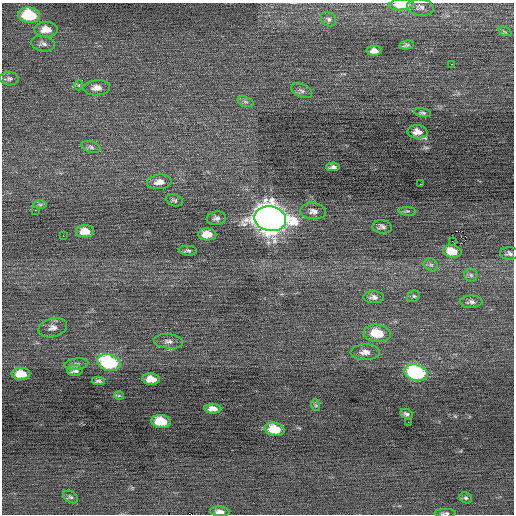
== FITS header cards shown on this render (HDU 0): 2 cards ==
NAXIS1  =                  512 / Axis length
NAXIS2  =                  512 / Axis length

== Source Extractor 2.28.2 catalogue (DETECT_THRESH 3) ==
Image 512 x 512 px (HDU 0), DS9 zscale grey, 1 PNG px = 1 image px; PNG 516 x 516 px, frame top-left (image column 1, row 512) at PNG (2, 3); each listed source drawn as its Kron ellipse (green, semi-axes under 4 px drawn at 4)
Background 0.00431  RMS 0.73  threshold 2.18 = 3 sigma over >= 5 px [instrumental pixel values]
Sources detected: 63; all 63 listed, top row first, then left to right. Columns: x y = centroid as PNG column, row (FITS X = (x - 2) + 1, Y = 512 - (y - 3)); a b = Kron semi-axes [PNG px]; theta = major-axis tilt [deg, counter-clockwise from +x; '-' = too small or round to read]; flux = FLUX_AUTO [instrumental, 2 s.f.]
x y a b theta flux
401 5 12 5 4 1400
420 7 13 8 -9 240
29 15 11 8 -7 2400
329 19 8 6 -35 130
46 29 12 7 0 570
505 32 7 4 -19 76
43 44 12 7 -11 200
406 45 7 4 11 110
374 51 7 5 1 290
452 64 3 2 - 280
9 79 9 7 -4 160
79 85 5 3 - 45
97 88 13 7 3 360
302 91 11 6 -25 170
245 102 8 5 -19 120
423 113 9 4 -9 90
417 132 10 6 -3 380
91 147 10 5 -17 150
333 167 7 3 4 140
159 182 12 7 6 410
420 184 2 2 - 180
174 200 9 5 -19 110
40 205 7 4 1 85
35 210 2 2 - 340
313 211 13 8 -4 260
407 211 9 3 -4 72
216 218 10 6 10 190
270 219 16 12 -12 72000
382 227 10 6 -10 160
85 231 9 6 1 620
207 234 9 6 -3 670
63 236 2 2 - 32
452 241 2 2 - 28
188 251 9 5 -5 120
452 251 9 6 -13 770
509 253 9 6 0 140
431 265 7 6 - 130
471 275 6 6 - 130
414 296 7 5 30 92
374 297 10 6 -2 210
471 302 11 6 1 180
53 328 15 9 14 320
377 333 14 8 -8 1300
169 341 14 7 -6 240
365 352 15 8 2 360
109 362 12 8 -15 4400
76 364 12 5 8 140
75 371 7 5 0 160
416 373 12 8 -15 5500
21 374 9 6 0 860
151 379 9 5 -5 550
98 381 7 3 3 100
119 395 5 3 - 44
315 405 6 4 -70 71
213 409 8 5 -2 300
406 414 6 4 -27 120
161 421 10 6 -8 1300
408 422 2 2 - 130
275 429 10 6 -11 1100
70 497 8 5 -32 95
466 498 6 5 - 93
220 512 10 5 -4 230
445 513 10 3 0 100
At the frame edge (FLAGS 8, measured only in part): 2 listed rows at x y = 401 5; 445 513